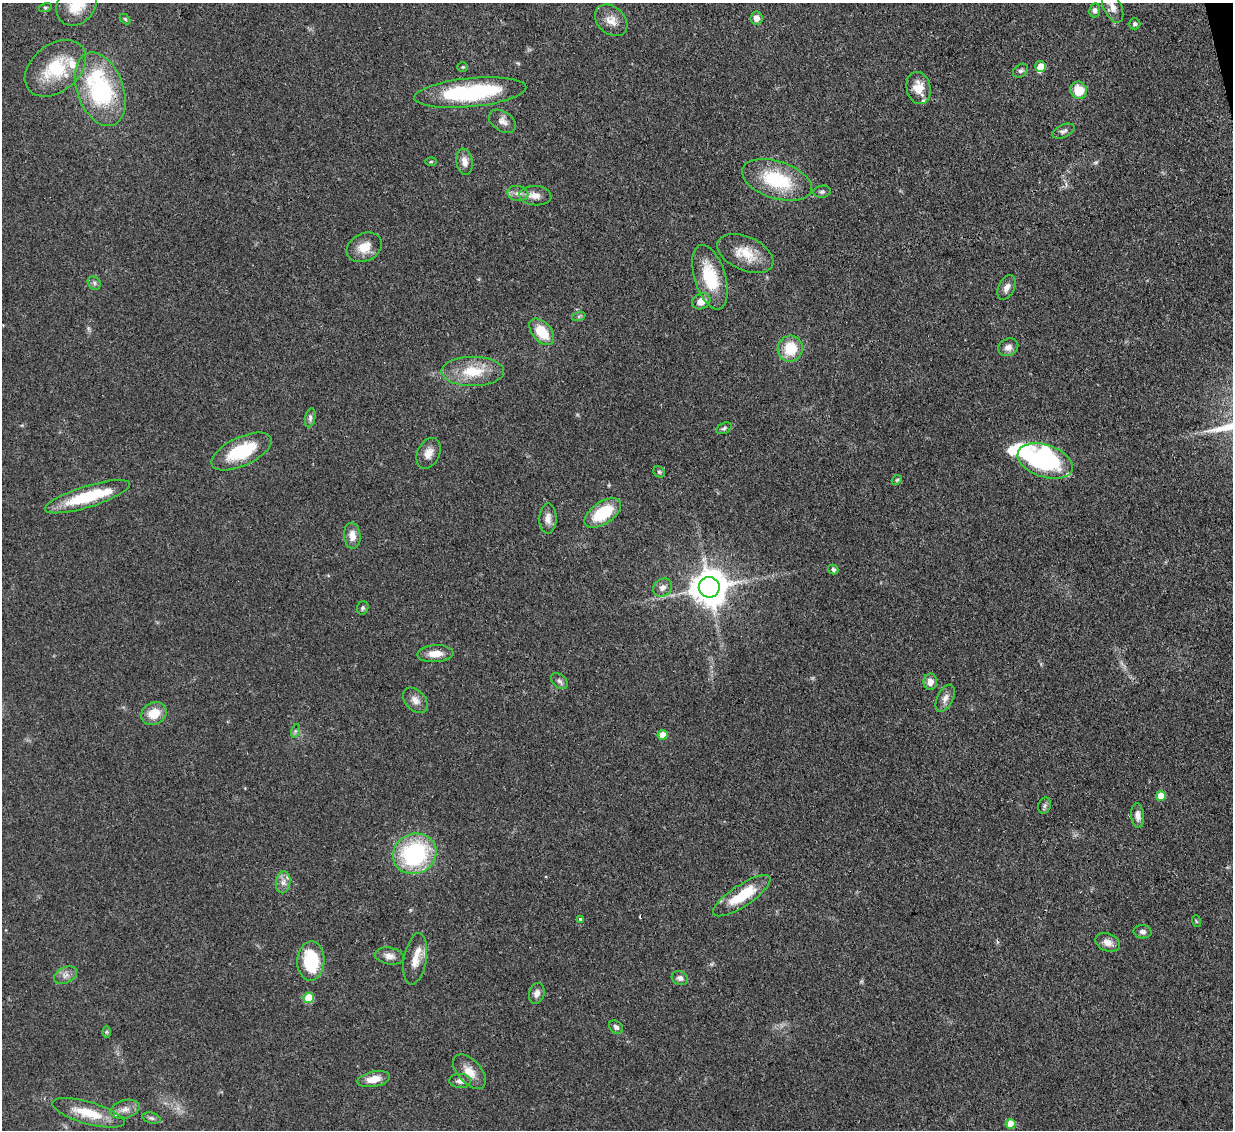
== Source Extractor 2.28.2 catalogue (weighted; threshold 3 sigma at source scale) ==
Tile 10 of 4 x 4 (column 2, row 3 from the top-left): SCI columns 1311-2541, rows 1342-2469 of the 5081 x 5061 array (HDU 1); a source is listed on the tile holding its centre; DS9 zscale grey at full resolution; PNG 1235 x 1132 px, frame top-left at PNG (2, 3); each listed source drawn as its Kron ellipse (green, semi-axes under 4 px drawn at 4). Shown black and unused: <1% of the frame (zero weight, under 3 of 4 exposures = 9% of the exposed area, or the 3 px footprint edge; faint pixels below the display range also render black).
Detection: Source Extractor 2.28.2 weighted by HDU 2 'WHT'; one run over the whole footprint, this tile lists its part. Background 0.0967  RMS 0.0047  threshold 0.021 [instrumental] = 3 sigma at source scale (4.5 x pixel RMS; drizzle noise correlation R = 1.50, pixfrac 1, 0.05/0.05 arcsec/px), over >= 5 px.
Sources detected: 92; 1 too faint to see at this stretch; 2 inside a brighter object's white glare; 1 cosmic-ray / hot-pixel residue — neither listed nor drawn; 4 inside a brighter listed object's ellipse — not listed separately; the other 84 listed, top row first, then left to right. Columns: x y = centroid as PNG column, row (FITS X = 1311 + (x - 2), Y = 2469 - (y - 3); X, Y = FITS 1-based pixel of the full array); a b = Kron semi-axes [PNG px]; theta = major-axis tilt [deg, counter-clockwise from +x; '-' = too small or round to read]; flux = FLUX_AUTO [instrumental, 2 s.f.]
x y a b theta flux
76 5 22 18 50 13
1113 7 17 9 -64 4.3
45 8 6 4 14 0.72
1095 10 7 5 80 1.4
756 18 6 6 - 2.8
125 19 6 4 -45 0.6
611 20 18 13 -43 5.4
1135 24 6 5 - 1.2
1041 66 5 5 - 6.1
463 67 5 4 - 0.58
55 68 34 23 39 25
1020 71 8 6 37 1.2
919 88 16 12 -77 7.5
100 89 38 23 -70 57
1079 90 9 8 - 10
470 93 56 14 5 50
502 121 15 10 -34 3.2
1063 131 12 6 22 1.7
431 161 6 4 1 0.54
464 162 13 8 -82 3.6
777 180 36 18 -18 30
822 192 9 6 8 1.2
518 193 10 7 -11 2.6
535 196 16 9 -4 4.5
364 247 18 13 27 7.5
745 253 30 16 -24 12
710 277 33 15 -73 22
94 283 7 6 - 1.2
1007 287 13 8 64 2.7
701 301 9 7 25 4.6
579 316 7 4 18 0.82
542 332 15 9 -49 14
1008 347 10 8 26 2.6
790 349 13 12 - 13
473 371 31 14 0 15
310 418 9 5 77 1.4
724 428 8 5 24 0.98
241 452 32 14 25 24
428 453 16 11 64 4.4
1045 461 28 16 -18 79
659 472 6 5 - 0.83
897 480 5 4 - 0.64
87 497 44 10 17 27
603 513 21 11 34 20
548 518 15 8 90 3.7
352 536 13 8 -87 4.7
833 570 5 4 - 1.2
663 587 10 8 43 2.5
709 587 10 10 - 1100
363 608 7 5 69 0.92
435 654 18 8 3 6.2
559 681 9 6 -43 1.6
930 682 8 7 - 3.3
945 698 14 8 63 2.8
415 700 15 10 -47 3.4
154 713 13 11 30 8.4
295 731 7 4 71 0.88
663 735 5 5 - 6.4
1161 796 5 5 - 7.6
1045 806 8 6 71 1.1
1138 816 12 6 -84 3.1
415 854 22 20 27 53
283 882 11 7 79 2.9
742 896 33 10 33 18
581 919 3 3 - 1.8
1196 921 6 3 -72 0.51
1143 932 9 6 -4 1.6
1108 942 12 8 -23 3.3
389 956 15 8 -9 3.3
415 959 26 11 80 7
311 961 19 13 87 28
65 975 12 7 28 2.6
680 978 8 6 -25 1.8
537 993 10 7 75 2.6
309 998 5 5 - 15
616 1027 8 6 -40 1.3
106 1032 6 4 -90 0.67
469 1072 20 11 -47 6.1
374 1079 16 7 11 5.9
460 1081 11 7 -2 2.1
125 1109 15 9 15 3.7
88 1113 37 11 -16 14
151 1118 9 5 -15 1.2
1011 1124 5 5 - 7.9
Overlapping masked pixels (flux is a lower limit): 1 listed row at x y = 709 587
Isophote crosses this tile's border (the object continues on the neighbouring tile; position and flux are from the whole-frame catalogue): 3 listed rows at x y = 76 5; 1113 7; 88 1113